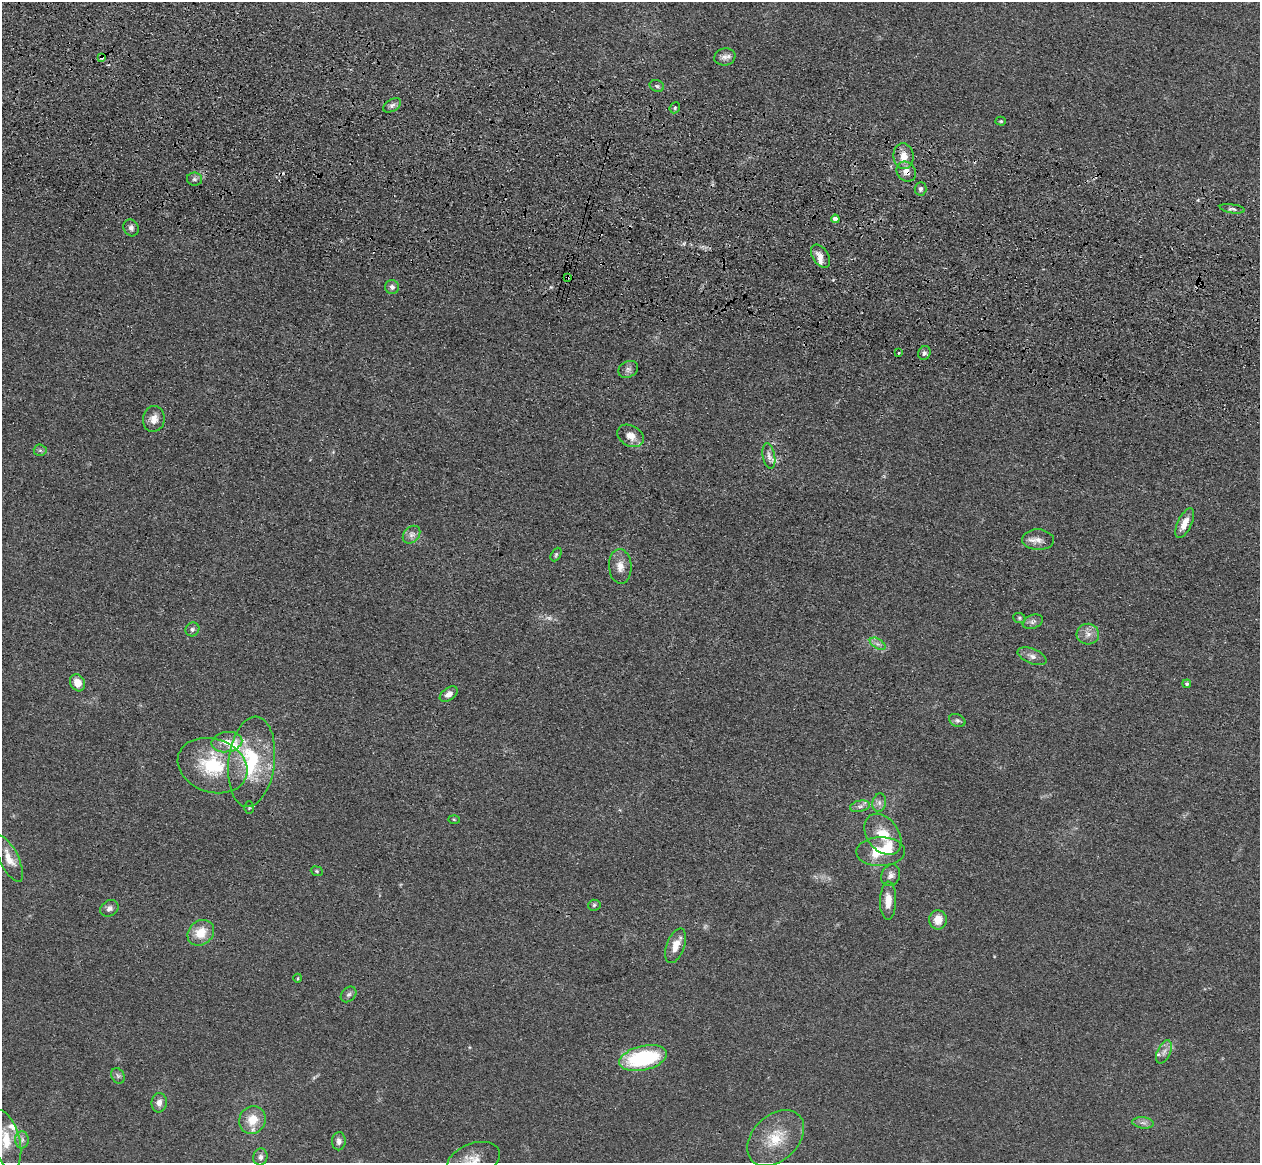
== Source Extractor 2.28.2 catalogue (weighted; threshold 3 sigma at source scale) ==
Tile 11 of 4 x 4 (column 3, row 3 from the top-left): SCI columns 2555-3812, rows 1524-2684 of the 5108 x 5248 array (HDU 1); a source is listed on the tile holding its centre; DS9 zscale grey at full resolution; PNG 1262 x 1165 px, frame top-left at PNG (2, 2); each listed source drawn as its Kron ellipse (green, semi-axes under 4 px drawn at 4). Shown black and unused: <1% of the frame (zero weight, under 3 of 4 exposures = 6% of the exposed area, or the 3 px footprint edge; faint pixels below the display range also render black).
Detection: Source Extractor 2.28.2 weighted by HDU 2 'WHT'; one run over the whole footprint, this tile lists its part. Background 0.0613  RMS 0.0074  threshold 0.0333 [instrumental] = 3 sigma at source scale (4.5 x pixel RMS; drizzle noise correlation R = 1.50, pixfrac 1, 0.05/0.05 arcsec/px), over >= 5 px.
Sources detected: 80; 2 too faint to see at this stretch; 1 inside a brighter object's white glare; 2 cosmic-ray / hot-pixel residue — neither listed nor drawn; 5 inside a brighter listed object's ellipse — not listed separately; the other 70 listed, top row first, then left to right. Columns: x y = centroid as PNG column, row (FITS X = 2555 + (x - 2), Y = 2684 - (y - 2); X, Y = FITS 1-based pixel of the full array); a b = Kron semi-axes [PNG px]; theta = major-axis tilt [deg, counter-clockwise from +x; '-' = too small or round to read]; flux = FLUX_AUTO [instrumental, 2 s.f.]
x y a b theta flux
102 57 4 3 - 3.3
725 57 10 8 10 3.8
657 86 7 5 -19 1.8
392 105 10 6 30 2.5
675 108 6 5 - 1.2
1001 121 5 4 - 1
904 156 13 10 -83 8.6
906 171 11 9 -49 5.2
195 179 7 6 - 2.2
921 189 7 6 - 2.1
1232 209 13 4 -8 2.1
835 219 4 4 - 4.4
131 228 9 7 -64 2.8
820 256 13 8 -56 5.6
567 278 3 2 - 0.98
392 287 7 7 - 2.7
898 353 3 3 - 1.5
924 353 7 6 - 2.2
628 369 10 8 28 2.9
154 419 13 11 82 6.1
631 436 14 10 -29 8.2
40 450 6 6 - 1.6
769 456 13 6 -79 3.9
1185 523 16 7 64 8.1
411 535 10 7 46 3.5
1038 540 16 10 -3 5.9
556 554 7 4 63 1.4
620 566 17 11 -86 7.4
1019 618 6 5 - 1.1
1033 622 10 6 21 2.5
192 629 7 6 - 2.1
1088 634 11 10 - 5.6
878 644 8 5 -31 2.4
1032 656 15 7 -22 4.3
77 683 9 7 -61 8.3
1187 684 4 4 - 1.3
449 694 10 6 35 4.6
957 720 8 6 -24 2
227 742 15 10 10 9.6
252 762 45 23 83 51
212 766 36 26 -19 49
879 803 9 7 77 3.1
860 806 10 5 13 2.8
249 808 6 5 - 1.1
454 819 5 3 - 0.78
883 834 23 15 -54 23
881 852 24 14 1 23
9 858 25 9 -63 11
317 871 6 4 -23 1.1
891 875 11 9 63 3.7
888 901 19 8 89 8.2
594 905 6 5 - 1.4
109 908 9 7 33 3.1
938 920 9 8 - 9.3
201 933 14 11 41 14
676 946 18 9 69 9.7
298 978 4 3 - 0.64
349 994 9 6 43 2.2
1164 1052 12 6 65 4
643 1058 24 12 13 75
118 1076 8 6 -62 1.9
159 1103 9 7 83 4.6
252 1120 14 13 - 14
1143 1123 11 5 -7 3.1
776 1138 33 22 43 27
6 1139 30 14 -74 20
22 1140 8 7 - 3
339 1141 9 7 86 3.3
260 1157 8 7 - 2.6
474 1160 27 16 19 15
Overlapping masked pixels (flux is a lower limit): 3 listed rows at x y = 102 57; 906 171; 567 278
Isophote crosses this tile's border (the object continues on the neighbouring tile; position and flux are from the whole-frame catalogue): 2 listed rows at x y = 6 1139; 474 1160